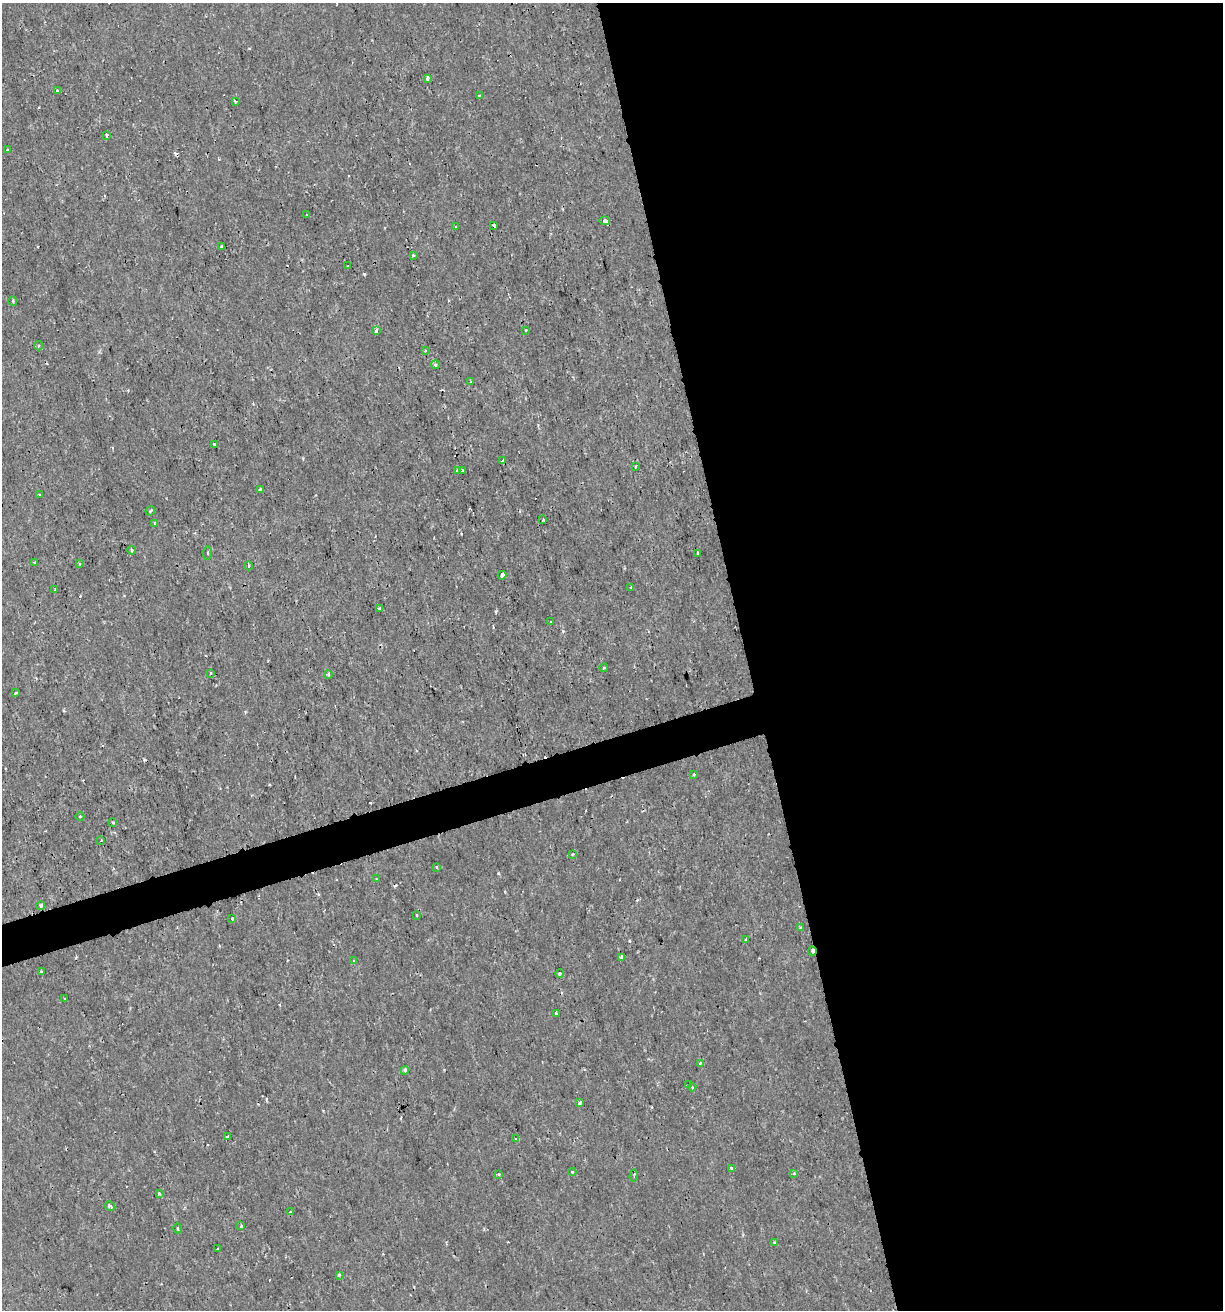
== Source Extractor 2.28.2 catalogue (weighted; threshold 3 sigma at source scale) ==
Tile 8 of 4 x 4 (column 4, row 2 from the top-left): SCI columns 3716-4936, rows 2618-3925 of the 5039 x 5234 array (HDU 1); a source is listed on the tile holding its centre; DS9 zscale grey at full resolution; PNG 1225 x 1312 px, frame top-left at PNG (2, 3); each listed source drawn as its Kron ellipse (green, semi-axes under 4 px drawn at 4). Shown black and unused: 41% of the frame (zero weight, under 2 of 3 exposures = <1% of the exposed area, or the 3 px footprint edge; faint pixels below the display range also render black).
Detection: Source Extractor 2.28.2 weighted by HDU 2 'WHT'; one run over the whole footprint, this tile lists its part. Background 6.39e-04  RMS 0.0011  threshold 0.00512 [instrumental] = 3 sigma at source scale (4.5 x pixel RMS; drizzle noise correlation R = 1.50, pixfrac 1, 0.0396/0.0396 arcsec/px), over >= 5 px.
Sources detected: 98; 14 cosmic-ray / hot-pixel residue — neither listed nor drawn; the other 84 listed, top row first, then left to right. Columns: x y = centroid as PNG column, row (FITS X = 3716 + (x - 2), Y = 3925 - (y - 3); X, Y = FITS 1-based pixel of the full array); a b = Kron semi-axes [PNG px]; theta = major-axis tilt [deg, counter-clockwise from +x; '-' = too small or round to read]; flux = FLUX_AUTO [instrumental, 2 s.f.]
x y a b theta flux
427 78 3 3 - 1
57 90 3 3 - 0.16
480 96 3 3 - 0.39
235 101 3 3 - 0.3
107 135 3 3 - 0.33
8 149 3 2 - 0.16
307 215 3 3 - 0.25
605 221 5 4 - 0.43
494 225 3 3 - 0.36
456 227 4 3 - 0.29
221 247 3 3 - 0.1
413 255 3 3 - 0.17
348 266 3 2 - 0.086
13 301 5 4 - 0.15
376 330 4 3 - 0.9
525 330 3 3 - 0.26
39 346 5 4 - 0.18
425 351 3 3 - 0.14
435 365 4 4 - 0.44
471 382 4 3 - 0.17
214 444 3 3 - 0.14
503 461 3 3 - 0.43
635 466 3 3 - 0.13
458 470 3 3 - 0.43
462 470 3 2 - 0.18
260 489 3 3 - 0.22
39 494 4 2 - 0.13
150 511 5 2 - 0.13
543 520 3 3 - 0.16
154 523 3 3 - 0.31
132 550 4 4 - 0.16
208 553 7 3 84 0.18
697 553 3 3 - 1
34 562 3 2 - 0.14
79 563 4 2 - 0.12
249 566 4 4 - 0.26
502 575 4 3 - 1.7
631 587 3 3 - 0.1
55 590 3 3 - 0.61
379 608 4 3 - 0.49
551 622 3 3 - 0.16
604 668 4 3 - 0.13
211 673 3 3 - 0.15
328 674 4 3 - 0.23
15 693 3 3 - 0.24
694 774 4 3 - 0.12
80 816 4 3 - 0.098
113 823 4 3 - 0.15
101 840 3 2 - 0.083
573 854 3 2 - 0.14
437 867 3 3 - 0.23
376 879 4 2 - 0.08
41 906 4 4 - 0.44
417 915 3 2 - 0.15
232 918 3 3 - 0.22
801 928 4 3 - 0.44
746 939 3 3 - 0.12
812 951 4 3 - 0.35
621 957 4 3 - 1.1
354 961 3 3 - 0.26
41 972 3 3 - 0.2
560 973 4 4 - 0.32
65 998 3 2 - 0.08
556 1013 3 3 - 0.39
700 1063 3 3 - 0.33
405 1070 4 4 - 0.5
688 1085 3 3 - 0.13
692 1087 4 3 - 0.12
580 1103 4 3 - 0.45
227 1137 3 3 - 0.31
515 1139 4 4 - 0.14
732 1169 3 3 - 1.2
572 1172 4 4 - 0.18
794 1173 4 3 - 0.16
499 1174 3 3 - 0.12
634 1176 6 2 86 0.13
159 1194 4 4 - 0.19
110 1206 5 4 - 0.26
290 1212 3 3 - 0.12
241 1226 3 3 - 0.38
177 1228 5 2 - 0.14
775 1243 4 3 - 0.32
218 1249 3 2 - 0.15
339 1275 4 3 - 0.17
Overlapping masked pixels (flux is a lower limit): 2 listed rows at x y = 41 906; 812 951
Unlisted compact peaks at least as high as the median listed source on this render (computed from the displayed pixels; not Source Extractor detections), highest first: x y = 364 274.